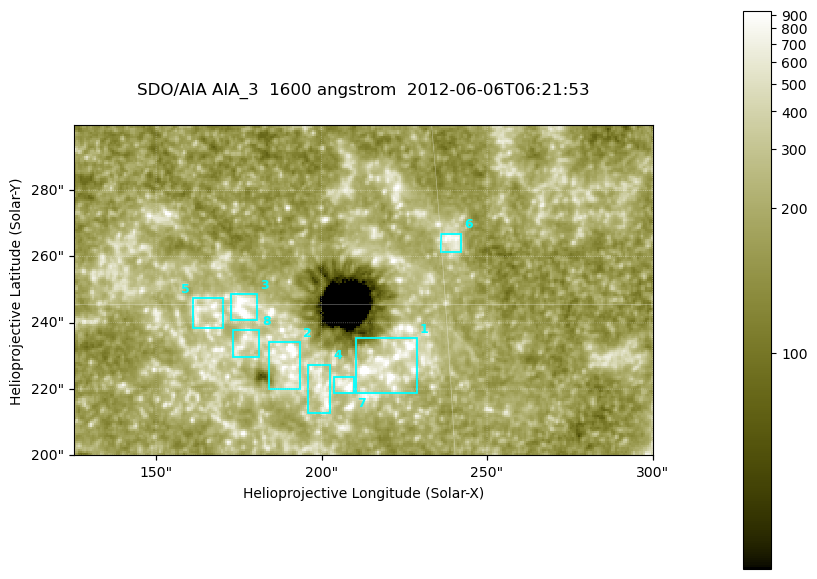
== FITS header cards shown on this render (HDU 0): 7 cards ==
TELESCOP= 'SDO/AIA '
INSTRUME= 'AIA_3   '
WAVELNTH=                 1600
WAVEUNIT= 'angstrom'
DATE-OBS= '2012-06-06T06:21:53.12'
CTYPE1  = 'HPLN-TAN'
CTYPE2  = 'HPLT-TAN'

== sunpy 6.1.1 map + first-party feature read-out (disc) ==
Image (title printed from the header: SDO/AIA AIA_3  1600 angstrom  2012-06-06T06:21:53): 287 x 164 px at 0.609 arcsec/px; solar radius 946 arcsec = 1552 px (partial field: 0.6% of the solar disc is inside the frame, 100% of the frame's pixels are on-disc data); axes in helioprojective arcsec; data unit not stated in the header (colour bar unlabelled)
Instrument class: DISC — disc imager (sunpy class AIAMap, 1600 A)
Bright regions (active regions / flare kernels): reference = the on-disc median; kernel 3 px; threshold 5 sigma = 340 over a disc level ~186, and >= 1.15x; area >= 47 px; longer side >= 3 px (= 1.8 arcsec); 8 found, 8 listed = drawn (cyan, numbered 1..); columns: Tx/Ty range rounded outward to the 2 arcsec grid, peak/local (2 s.f.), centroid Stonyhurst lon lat
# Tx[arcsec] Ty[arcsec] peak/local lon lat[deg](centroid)
1 210..230 218..236 9.1 +14 +14
2 184..194 220..234 12 +12 +14
3 172..182 240..250 10 +11 +15
4 196..204 212..228 4.5 +12 +13
5 160..170 238..248 4.3 +10 +15
6 236..242 260..268 4.5 +15 +16
7 204..210 218..224 5.2 +13 +13
8 172..182 230..238 3.9 +11 +14